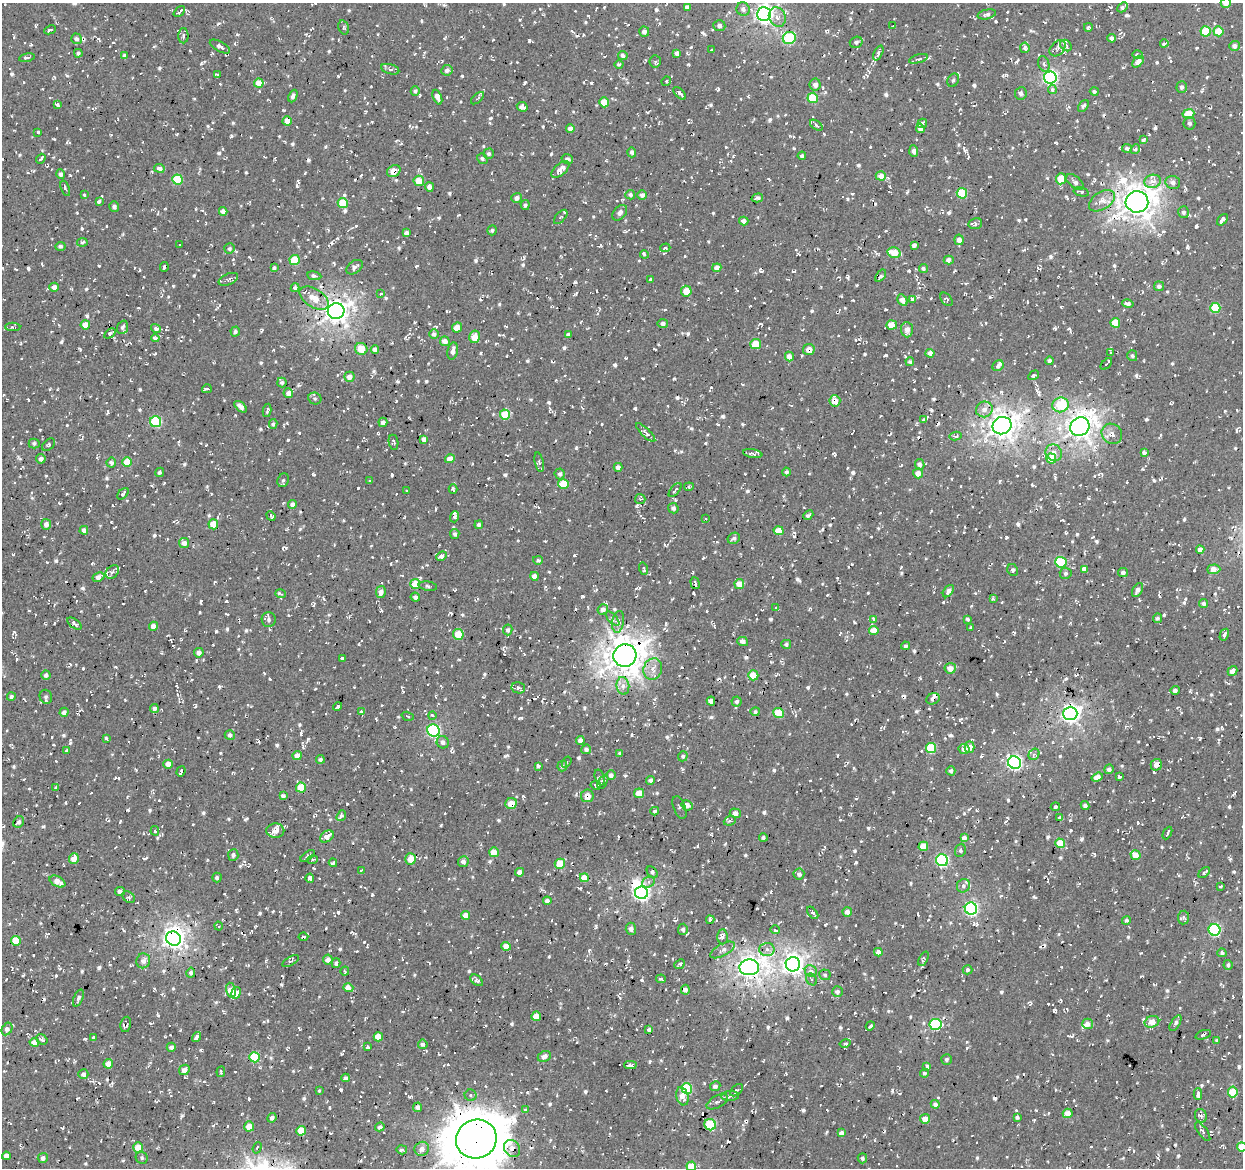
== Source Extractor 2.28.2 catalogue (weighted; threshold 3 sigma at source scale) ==
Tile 7 of 4 x 4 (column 3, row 2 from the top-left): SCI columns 2486-3726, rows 2614-3779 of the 4966 x 5165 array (HDU 1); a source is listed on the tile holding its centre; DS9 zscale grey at full resolution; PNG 1245 x 1170 px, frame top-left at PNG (2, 3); each listed source drawn as its Kron ellipse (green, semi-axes under 4 px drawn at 4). Shown black and unused: <1% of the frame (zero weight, under 2 of 3 exposures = <1% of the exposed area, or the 3 px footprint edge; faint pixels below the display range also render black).
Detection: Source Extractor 2.28.2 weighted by HDU 2 'WHT'; one run over the whole footprint, this tile lists its part. Background 0.00843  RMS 0.0089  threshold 0.0399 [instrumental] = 3 sigma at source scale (4.5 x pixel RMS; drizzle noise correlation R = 1.50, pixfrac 1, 0.0396/0.0396 arcsec/px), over >= 5 px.
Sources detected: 1751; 2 inside a brighter object's white glare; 121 cosmic-ray / hot-pixel residue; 2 long thin detections or spike segments (spike, bleed or trail) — neither listed nor drawn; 28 inside a brighter listed object's ellipse — not listed separately; of the other 1598, all 500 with FLUX_AUTO >= 1.83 (the completeness limit of this list) listed and drawn (1098 fainter detections not listed), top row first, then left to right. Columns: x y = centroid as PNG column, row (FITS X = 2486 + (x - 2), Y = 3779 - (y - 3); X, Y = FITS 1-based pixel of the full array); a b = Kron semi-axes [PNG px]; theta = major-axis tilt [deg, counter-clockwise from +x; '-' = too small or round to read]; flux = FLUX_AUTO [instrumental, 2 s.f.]
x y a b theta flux
1226 3 5 5 - 6.2
687 7 4 4 - 3.7
1123 7 6 3 46 2.2
743 9 7 6 - 3.7
179 11 7 3 42 2.3
764 14 7 7 - 420
987 14 9 4 13 2.5
777 17 10 8 -61 5.4
893 25 3 3 - 16
719 26 6 5 - 2.6
344 27 7 5 -74 1.9
1088 27 4 3 - 1.9
50 30 6 3 26 3.5
1206 31 5 5 - 28
1218 31 5 5 - 17
644 32 5 5 - 2.9
183 36 7 5 88 2.6
789 38 6 6 - 79
1111 38 4 4 - 2.8
76 39 5 5 - 3.3
856 42 6 5 - 2.5
1164 43 4 3 - 3.3
1066 45 6 5 - 2.5
1235 46 5 5 - 4.1
220 47 11 5 -28 4.6
1025 48 5 4 - 3.7
1058 48 9 6 46 3
712 50 3 3 - 2.4
78 53 4 4 - 2.2
677 53 4 4 - 3.7
878 53 8 4 66 4.1
623 55 5 4 - 3
1137 55 5 3 - 3.1
124 56 4 4 - 2.6
27 58 8 3 12 1.9
918 59 10 3 16 2
655 61 6 5 - 1.8
1138 62 7 4 45 4.3
619 64 4 4 - 1.9
1044 64 8 5 -70 2.5
390 69 9 5 -16 2.8
447 70 6 5 - 3.5
217 75 4 3 - 2.5
1050 77 6 6 - 210
953 80 7 5 62 2
666 81 5 4 - 1.9
259 83 5 4 - 12
815 85 6 5 - 4.3
1182 87 5 5 - 2.5
1052 90 4 4 - 3.4
415 91 5 4 - 1.9
1094 91 4 4 - 1.8
680 93 8 3 -44 2.8
1021 93 6 5 - 3.1
293 96 6 4 65 3
437 97 8 4 -67 8
477 98 8 3 42 1.9
813 98 5 5 - 28
604 102 5 4 - 17
57 104 3 3 - 5.8
1083 106 7 4 51 2
522 107 5 4 - 5.6
1188 114 6 4 8 21
287 121 4 4 - 8.9
922 123 5 4 - 2
1189 123 6 6 - 2
816 125 7 4 -36 3.9
570 128 4 4 - 4.6
920 128 5 4 - 5
38 132 3 3 - 2.8
1143 140 3 3 - 2.8
1127 149 5 4 - 2.4
1135 149 5 4 - 2
914 151 6 4 -85 5.1
632 152 5 4 - 2.1
489 154 5 5 - 1.9
802 156 4 4 - 2.3
41 159 5 3 - 2.4
482 159 5 5 - 2
567 159 6 5 - 2.8
159 168 5 4 - 4
560 169 11 5 42 8.9
394 171 7 5 30 10
61 174 5 4 - 2.6
881 176 5 4 - 12
1061 179 5 5 - 21
177 180 5 5 - 38
419 181 5 5 - 15
1152 181 8 6 12 5.7
1075 182 10 5 -40 3.5
1173 182 7 6 - 3.6
429 187 5 4 - 4
65 188 8 4 -70 2.3
1081 192 8 4 -14 2.4
962 193 5 5 - 40
84 195 3 3 - 1.9
630 195 5 4 - 2.1
642 195 5 5 - 3.3
517 198 5 5 - 3.7
757 198 6 3 16 2.3
99 201 4 3 - 6.8
1102 201 14 8 33 8.9
1137 202 11 10 - 1300
343 203 5 5 - 24
525 205 5 4 - 2.2
114 207 5 5 - 2.6
223 211 4 4 - 5.6
1184 212 6 5 - 2.3
620 213 9 6 48 3.9
561 217 8 5 47 2.1
1222 220 6 4 49 6
744 221 5 4 - 4.2
975 224 7 5 14 3.2
492 230 5 4 - 1.8
406 233 4 4 - 2.9
959 240 5 4 - 5.1
82 242 5 4 - 2.7
180 245 3 3 - 3.5
914 245 4 3 - 2.8
60 246 5 4 - 2.6
665 248 5 4 - 2
229 249 5 5 - 1.9
894 253 7 5 -16 18
644 254 4 3 - 2.2
295 260 5 5 - 29
949 260 5 4 - 4.7
164 267 5 3 - 3.7
355 267 9 6 36 3.1
274 268 4 3 - 1.8
717 268 4 4 - 5.8
923 268 4 4 - 2.7
314 276 7 4 -10 3.6
881 276 7 4 55 2
228 279 10 5 24 2.7
650 280 4 3 - 2.3
1159 286 5 5 - 2.8
54 287 4 4 - 4.7
295 288 4 4 - 2.1
686 291 5 5 - 12
380 294 4 3 - 2
314 298 16 9 -32 12
912 299 4 3 - 3.2
946 299 8 5 -50 2.1
902 300 6 4 -60 7.5
1128 303 6 4 -12 2.9
1215 308 5 5 - 36
336 311 8 8 - 790
1115 323 5 5 - 20
663 324 5 4 - 3.1
85 325 4 4 - 11
892 325 5 4 - 13
13 327 7 4 1 2
122 327 7 5 69 2.1
457 327 5 5 - 9.3
156 329 5 4 - 2.3
907 330 7 6 - 6.9
235 332 5 4 - 1.9
110 333 6 4 36 2.2
434 334 5 5 - 3.1
568 334 4 3 - 2
475 337 6 5 - 13
155 338 4 3 - 2.6
445 341 5 4 - 6.5
756 344 5 5 - 19
361 349 6 6 - 17
375 350 4 4 - 4.6
809 350 6 5 - 7.5
453 351 9 5 80 4.7
1111 352 4 3 - 2.2
930 353 4 4 - 4.7
1132 356 5 5 - 1.9
789 357 5 4 - 7.3
1050 361 4 4 - 3.3
910 362 4 4 - 2.3
1106 364 7 3 46 6.5
998 366 6 5 - 3
1034 375 6 4 30 1.9
349 377 5 5 - 6.4
282 383 5 4 - 1.9
207 389 5 3 - 6
288 393 5 5 - 5
315 398 6 6 - 2
835 401 5 5 - 8.4
1061 405 8 7 - 33
241 407 7 4 -42 4.6
984 409 8 8 - 5.5
267 410 7 3 80 1.9
505 415 5 5 - 24
924 419 4 3 - 2.3
156 422 5 5 - 70
383 422 4 4 - 3.3
273 424 5 4 - 1.9
1002 426 9 8 - 950
1080 427 10 9 - 870
646 433 12 4 -45 2.5
1112 434 11 9 -43 6.7
956 436 6 4 11 2.2
424 439 4 4 - 4.1
393 442 7 4 -80 2.2
34 443 5 5 - 1.9
48 445 7 5 43 2
1054 453 9 8 - 6.5
1144 453 4 3 - 21
753 454 10 3 -10 2.2
41 459 5 4 - 3.8
450 459 5 4 - 7.4
1051 459 5 5 - 20
111 462 5 5 - 2.4
127 462 5 5 - 19
539 462 10 4 -77 2.1
920 464 5 4 - 3.1
618 467 4 4 - 3.6
159 472 5 4 - 2
786 472 4 4 - 1.8
918 473 5 5 - 5.7
560 474 5 5 - 2.8
283 480 7 5 67 2
369 481 3 3 - 2.2
563 484 5 5 - 26
689 487 5 3 - 1.9
453 489 4 3 - 4.4
407 490 3 3 - 1.9
675 490 8 3 50 1.9
123 494 7 3 46 2
640 499 5 5 - 1.9
292 504 4 4 - 4.1
673 508 5 5 - 2.5
808 515 5 3 - 2.1
271 516 5 3 - 1.9
455 517 6 4 71 1.8
705 519 3 3 - 2.5
46 524 5 5 - 4.2
213 524 5 5 - 13
479 525 4 4 - 2.2
84 530 4 4 - 3.4
779 531 5 4 - 15
455 534 5 4 - 2.5
734 538 6 5 - 2.4
184 543 5 5 - 4.7
1200 550 4 4 - 6.2
442 556 6 4 26 5.3
538 560 5 4 - 2.5
1061 562 6 5 - 53
644 569 6 3 -71 2.9
1084 569 4 4 - 4.3
1214 569 6 5 - 9
1013 570 6 5 - 2.1
112 572 8 5 45 3.1
1123 572 5 4 - 2.6
1066 573 6 6 - 2.1
535 576 4 4 - 5.9
98 577 6 4 28 4.8
695 583 6 3 -74 2.8
415 584 5 5 - 20
739 584 5 4 - 11
428 586 9 4 -9 1.9
1137 590 8 4 60 3.8
948 591 7 4 51 4.2
381 592 6 5 - 4.9
281 594 5 3 - 2.1
415 597 4 4 - 3
993 599 3 3 - 2.2
1203 603 5 4 - 2.4
776 608 4 3 - 3.3
603 609 5 5 - 4.4
613 618 9 4 -48 2.2
1157 618 5 4 - 2.6
873 619 4 3 - 4.6
967 619 4 3 - 2.2
269 620 7 7 - 2.7
618 622 11 6 81 3.3
74 624 8 4 -36 4.1
153 626 4 4 - 5.8
971 628 3 3 - 3.2
508 630 5 4 - 2.2
874 630 5 4 - 11
458 634 5 5 - 17
1224 635 6 4 61 3.1
743 641 5 4 - 3.2
786 644 5 4 - 1.9
906 646 4 4 - 1.9
199 653 5 4 - 3.7
625 656 11 11 - 1600
342 658 3 3 - 2.8
950 668 5 5 - 7.1
653 669 11 9 71 6.7
1232 671 5 4 - 6.2
46 675 4 4 - 3
753 675 5 5 - 17
623 686 9 6 -82 4.8
518 688 7 5 -14 2.6
1175 690 5 4 - 2.4
11 697 4 4 - 1.9
46 697 7 6 - 2.4
933 699 7 5 23 3.8
711 701 4 4 - 5.1
737 701 5 5 - 2.1
338 706 4 3 - 2.1
154 708 4 4 - 2.9
361 711 4 3 - 2.5
64 712 5 4 - 2.9
755 712 4 4 - 2.5
779 713 5 5 - 25
1070 713 7 6 - 460
432 715 4 3 - 2.6
408 716 6 4 -17 2.1
433 730 6 6 - 140
230 735 5 5 - 2.8
106 739 4 3 - 2.9
580 740 4 4 - 4.1
443 742 6 6 - 3
969 747 6 5 - 11
931 748 5 5 - 39
586 749 5 4 - 2.3
964 749 5 5 - 4.5
67 750 4 3 - 2.9
620 753 3 3 - 1.9
1034 754 6 5 - 2.1
297 756 5 4 - 6.4
683 756 5 4 - 1.9
320 759 4 4 - 2.1
567 762 6 3 56 3.2
1014 763 7 6 - 230
168 764 4 4 - 8.7
1156 765 6 5 - 6.2
538 766 4 3 - 2.4
562 766 5 5 - 2.1
1109 769 5 5 - 2.9
181 771 5 3 - 3.2
951 771 5 4 - 2.7
611 775 5 4 - 3.3
600 777 8 4 -71 1.9
1097 777 6 4 19 6.5
1119 777 3 3 - 8.3
650 780 4 4 - 3.2
603 782 7 4 60 3.6
596 785 5 4 - 1.9
301 787 5 5 - 28
56 788 4 3 - 1.9
639 793 5 4 - 14
283 796 4 3 - 2.2
587 796 6 6 - 9
511 803 6 5 - 12
687 805 6 5 - 6.8
1085 806 4 4 - 3.1
1055 807 4 3 - 2.8
679 808 12 6 -69 2.2
655 811 4 3 - 2.2
735 813 5 4 - 4.6
341 816 6 4 51 3
1060 817 4 3 - 2.4
730 821 6 4 20 2.1
19 822 6 5 - 3
155 831 5 4 - 2
275 831 9 7 2 4.7
1167 833 7 2 63 2
327 836 7 5 35 7
763 837 4 4 - 2
964 838 4 4 - 3.8
1060 843 5 4 - 18
923 846 5 4 - 14
960 850 7 5 70 1.9
494 852 5 5 - 14
233 855 6 5 - 2.5
1136 855 5 4 - 9.2
308 856 8 3 37 2.1
74 858 5 5 - 9.6
411 859 5 5 - 12
313 860 5 3 - 2
942 860 6 6 - 130
463 862 5 5 - 4
333 863 4 3 - 4
560 864 5 5 - 27
362 870 4 3 - 2.1
519 872 4 4 - 4
652 872 6 4 -51 2
1204 873 7 4 42 2.1
799 874 5 5 - 3.1
217 878 5 4 - 2.1
310 878 4 4 - 5.1
584 878 4 4 - 13
57 881 8 5 -27 7.3
649 882 7 5 28 2.7
963 886 7 6 - 2.9
1221 886 3 3 - 1.9
120 891 5 4 - 3
641 893 6 6 - 280
129 897 7 5 -39 1.9
547 901 4 4 - 3.3
971 909 6 6 - 190
847 912 5 4 - 5
813 913 7 4 -50 3
465 915 4 4 - 7
1183 917 7 5 85 1.9
710 920 4 3 - 2.9
1126 920 4 4 - 2.1
218 926 4 2 - 1.8
631 929 6 5 - 3.3
683 929 5 5 - 2.6
775 930 5 3 - 4.7
1214 930 6 5 - 100
303 937 5 3 - 1.9
722 937 7 5 90 4.6
173 939 8 6 -27 550
16 941 5 5 - 22
506 946 5 4 - 9.2
767 949 7 6 - 4.1
723 950 13 6 29 4.1
878 952 4 4 - 4.8
1222 953 4 4 - 2
923 959 8 4 65 1.9
328 960 5 5 - 5.3
143 961 7 7 - 4.8
291 961 9 4 30 1.8
336 963 5 4 - 2.5
680 964 5 4 - 2.6
793 964 7 7 - 580
1228 965 5 4 - 2.3
749 967 10 8 3 710
968 970 5 4 - 2.1
345 971 4 4 - 2.1
811 971 6 5 - 3.9
191 973 5 4 - 2.2
825 975 5 5 - 2
661 979 5 3 - 2.5
812 979 6 5 - 2.1
477 980 7 4 -39 3.2
348 988 5 4 - 7.9
231 990 7 5 -78 18
685 990 5 4 - 4.4
837 992 5 5 - 3
236 993 6 4 67 7.7
78 998 9 4 67 2.4
536 1016 5 4 - 11
1152 1022 7 5 21 12
1175 1023 9 4 58 2.8
126 1024 8 5 77 3.1
936 1024 6 5 - 85
1088 1024 5 5 - 5.3
870 1026 4 3 - 3.2
7 1029 7 5 62 3.5
649 1030 4 3 - 2.5
1203 1035 8 4 20 2.6
196 1037 5 3 - 9.6
378 1037 4 4 - 16
93 1038 3 3 - 2.2
42 1039 6 4 -37 2.8
1217 1040 4 4 - 2.1
34 1042 4 4 - 8.4
845 1043 5 4 - 1.9
423 1044 5 4 - 1.9
171 1047 4 4 - 3.4
368 1047 3 3 - 2.5
254 1057 5 5 - 38
544 1057 7 5 27 5.5
947 1059 5 5 - 2
108 1064 5 4 - 9.1
630 1065 6 3 -1 4.5
927 1066 4 3 - 3.2
184 1070 5 4 - 6.5
221 1072 5 3 - 1.9
924 1073 4 4 - 1.9
83 1074 5 5 - 3.3
346 1078 4 4 - 3.1
715 1086 5 4 - 2.7
687 1088 5 5 - 51
319 1090 3 3 - 2.1
737 1090 8 4 41 3.1
1233 1092 5 5 - 24
1198 1094 6 4 -90 4.4
471 1095 6 5 - 2
682 1096 9 6 -74 8
730 1096 9 5 4 3
717 1102 12 6 29 4.1
935 1104 4 4 - 3.6
418 1107 5 4 - 3.9
525 1110 4 3 - 2.7
1068 1113 5 4 - 8.7
1201 1116 7 6 - 4
1017 1117 4 4 - 2.2
272 1118 5 4 - 3.4
925 1119 5 5 - 8.9
710 1125 6 5 - 45
249 1126 5 5 - 12
380 1127 5 4 - 3
301 1131 5 5 - 16
1203 1131 11 4 -54 3.3
841 1133 4 4 - 3.9
476 1139 21 19 23 3900
1242 1147 5 4 - 18
138 1148 5 5 - 16
257 1148 6 4 72 2
512 1148 9 7 -52 4.7
422 1149 7 7 - 5
402 1150 5 4 - 1.9
6 1156 4 4 - 5.2
43 1158 5 5 - 3.6
142 1158 6 5 - 2.1
862 1158 5 4 - 1.9
691 1166 5 4 - 17
Overlapping masked pixels (flux is a lower limit): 18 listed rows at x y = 179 11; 394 171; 1137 202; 336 311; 809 350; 835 401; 505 415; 1080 427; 695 583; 625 656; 933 699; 639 793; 587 796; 173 939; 749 967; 254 1057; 476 1139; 512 1148
Isophote crosses this tile's border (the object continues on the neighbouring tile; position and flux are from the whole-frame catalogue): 5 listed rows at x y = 1226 3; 764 14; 476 1139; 1242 1147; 691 1166